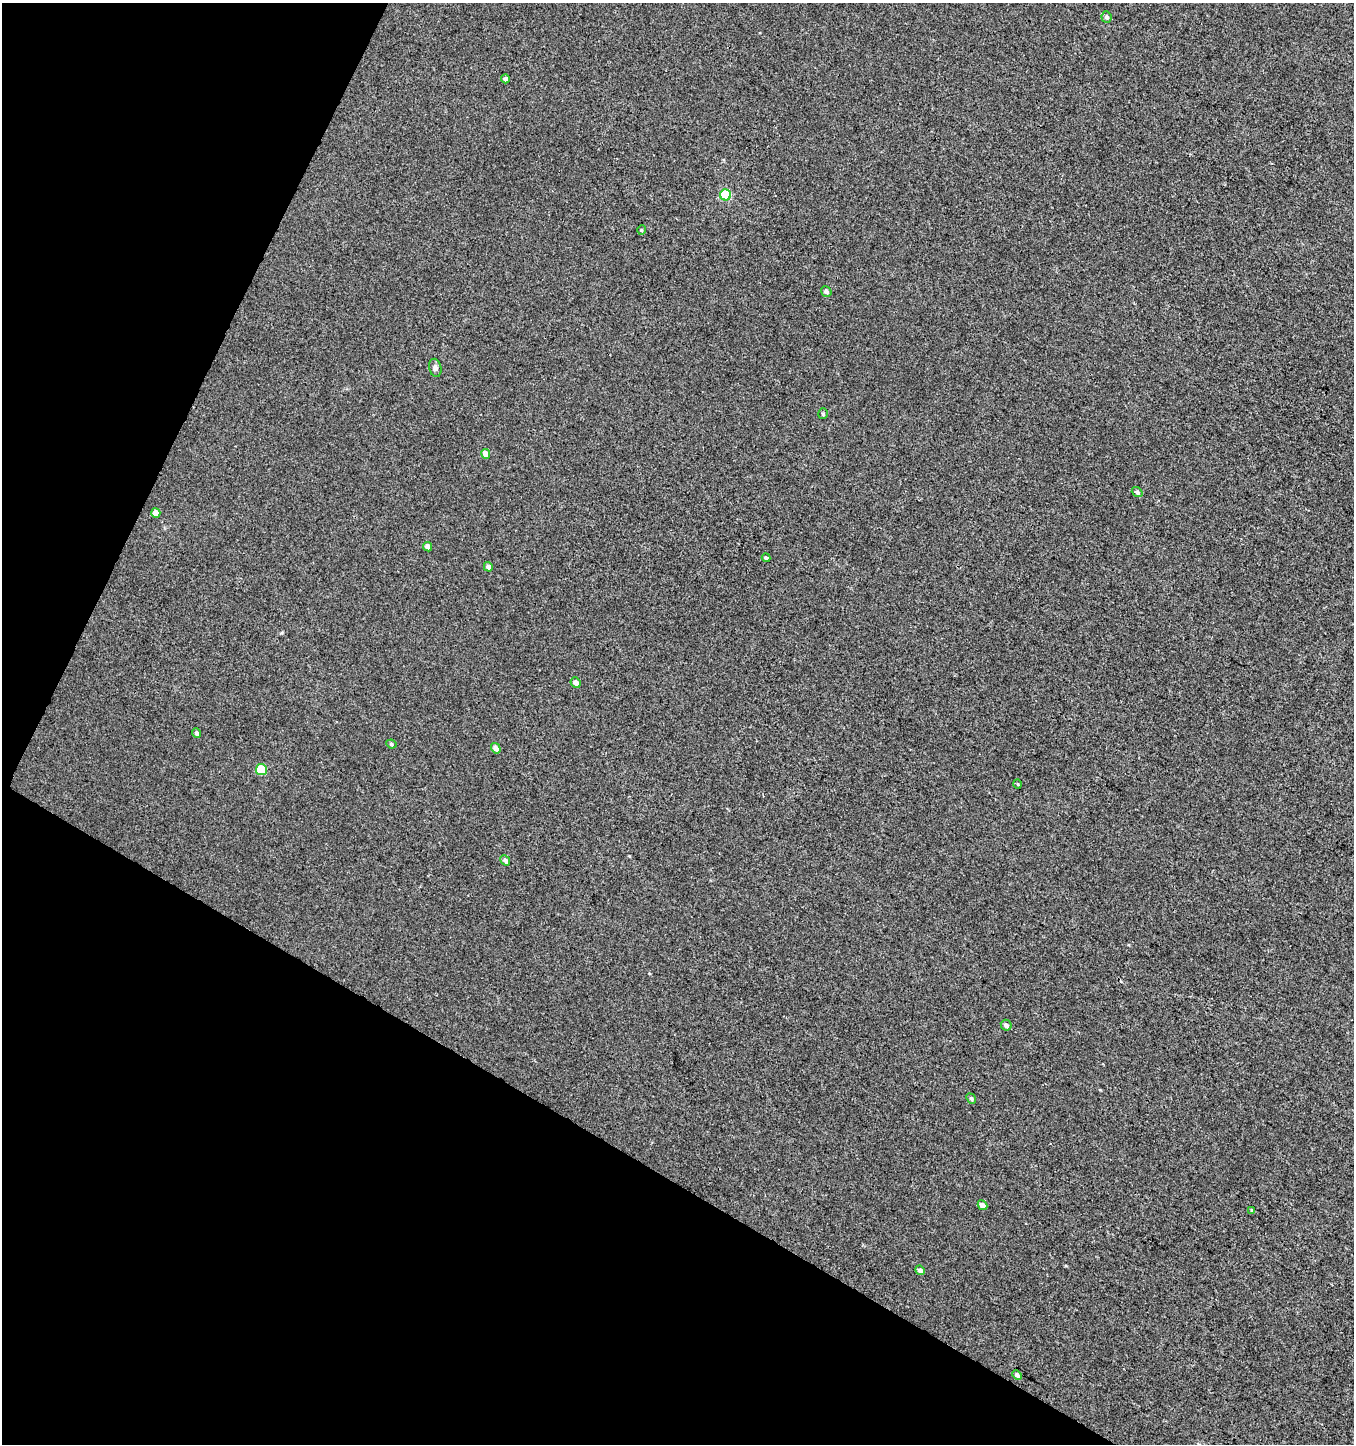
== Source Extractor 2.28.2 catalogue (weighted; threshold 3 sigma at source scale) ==
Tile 9 of 4 x 4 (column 1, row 3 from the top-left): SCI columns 266-1617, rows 1444-2885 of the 5869 x 5776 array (HDU 1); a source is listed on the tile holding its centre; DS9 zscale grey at full resolution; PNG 1356 x 1446 px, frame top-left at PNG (2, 3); each listed source drawn as its Kron ellipse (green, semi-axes under 4 px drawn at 4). Shown black and unused: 27% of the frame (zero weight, under 3 of 4 exposures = <1% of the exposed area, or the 3 px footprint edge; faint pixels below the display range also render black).
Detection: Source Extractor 2.28.2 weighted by HDU 2 'WHT'; one run over the whole footprint, this tile lists its part. Background 0.00105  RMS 0.0035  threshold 0.0159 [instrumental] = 3 sigma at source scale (4.5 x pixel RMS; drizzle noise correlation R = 1.50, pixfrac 1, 0.0396/0.0396 arcsec/px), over >= 5 px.
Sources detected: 27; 1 cosmic-ray / hot-pixel residue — neither listed nor drawn; the other 26 listed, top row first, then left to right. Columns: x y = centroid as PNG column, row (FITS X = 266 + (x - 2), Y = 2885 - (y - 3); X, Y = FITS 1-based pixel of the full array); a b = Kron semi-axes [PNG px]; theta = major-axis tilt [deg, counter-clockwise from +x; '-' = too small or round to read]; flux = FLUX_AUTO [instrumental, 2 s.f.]
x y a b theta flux
1106 17 6 5 - 0.85
505 79 4 4 - 1.1
725 195 5 5 - 18
641 230 5 3 - 0.33
826 292 6 5 - 0.99
435 368 9 6 -76 1
823 414 5 4 - 0.48
486 454 5 4 - 3.7
1137 492 5 4 - 0.82
156 513 5 4 - 2.7
428 547 5 4 - 2.3
766 558 4 3 - 0.79
488 567 5 4 - 1.3
576 682 5 4 - 1.9
197 733 5 4 - 0.77
391 744 5 4 - 0.48
496 748 5 4 - 2.3
261 770 6 5 - 12
1018 784 5 3 - 0.29
505 860 5 4 - 1
1006 1025 5 5 - 1.2
971 1099 5 4 - 0.6
983 1205 5 4 - 2.8
1252 1210 4 2 - 0.45
920 1270 5 4 - 1.3
1017 1375 5 4 - 1.2